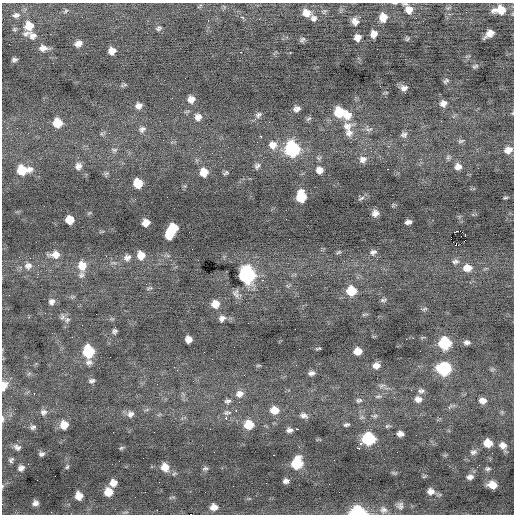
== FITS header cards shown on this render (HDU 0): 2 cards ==
NAXIS1  =                  512 / Axis length
NAXIS2  =                  512 / Axis length

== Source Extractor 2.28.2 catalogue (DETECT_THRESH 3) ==
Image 512 x 512 px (HDU 0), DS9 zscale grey, 1 PNG px = 1 image px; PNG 516 x 516 px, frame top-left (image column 1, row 512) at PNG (2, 3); no overlay
Background -0.0404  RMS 0.83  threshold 2.48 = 3 sigma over >= 5 px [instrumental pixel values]
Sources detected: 201; all 201 listed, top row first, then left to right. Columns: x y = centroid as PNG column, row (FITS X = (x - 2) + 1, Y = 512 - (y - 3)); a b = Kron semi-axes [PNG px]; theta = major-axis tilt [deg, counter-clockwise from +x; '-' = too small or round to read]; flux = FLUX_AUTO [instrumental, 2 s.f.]
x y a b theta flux
395 3 5 3 - 60
200 6 9 2 41 58
448 8 7 4 43 110
409 9 10 9 - 540
500 10 13 8 5 1000
66 12 6 5 - 120
306 13 10 8 -18 640
16 15 11 7 14 260
242 17 3 2 - 120
383 17 9 8 - 700
314 18 8 8 - 220
208 20 3 2 - 65
355 21 10 8 -71 310
29 26 10 10 - 870
159 28 9 6 30 130
14 29 7 5 20 90
26 33 12 6 13 220
374 34 6 6 - 440
489 34 9 6 36 510
33 37 11 8 -85 320
357 37 6 6 - 410
407 39 6 4 57 79
302 40 8 5 33 130
78 43 8 6 27 320
43 48 10 6 -1 360
112 51 6 6 - 430
241 52 3 2 - 170
14 60 5 4 - 130
475 66 9 5 25 110
446 81 7 4 38 110
124 85 10 4 18 94
404 88 7 6 - 250
172 98 3 2 - 54
191 99 7 7 - 410
443 103 8 7 - 330
139 106 8 7 - 310
297 109 7 5 25 240
339 112 9 9 - 1600
258 115 10 7 34 200
347 115 10 10 - 620
198 117 9 9 - 340
309 119 8 5 36 100
441 121 3 2 - 53
57 123 8 8 - 1200
347 126 16 11 17 560
142 129 10 8 33 230
369 129 13 5 8 190
349 133 10 10 - 360
404 135 8 8 - 190
261 136 3 3 - 260
461 141 9 5 12 120
273 145 11 10 - 530
292 149 9 9 - 7900
114 150 8 6 -2 140
508 150 9 7 20 460
371 151 2 2 - 130
448 157 7 6 - 120
363 159 10 9 - 320
78 166 9 8 - 280
257 166 9 6 42 170
458 167 8 8 - 340
387 169 2 2 - 180
23 170 12 8 3 1600
319 170 8 8 - 370
204 172 8 7 - 790
106 173 8 5 19 110
226 173 7 4 26 98
138 183 8 7 - 1200
301 196 9 7 -85 2000
361 198 10 5 25 130
505 198 6 3 1 71
375 213 6 6 - 300
69 220 7 7 - 790
408 222 6 4 14 190
146 223 7 6 - 430
173 228 8 7 - 1300
460 231 7 2 -7 93
169 235 7 7 - 950
465 235 3 2 - 93
289 239 2 2 - 120
453 242 2 2 - 42
458 245 2 2 - 9300
339 252 7 4 27 76
373 252 9 7 18 190
55 255 14 8 2 450
141 255 9 8 - 620
106 256 2 2 - 210
127 257 9 8 - 250
30 258 2 2 - 28
198 260 2 2 - 87
455 262 10 6 12 180
28 266 11 10 - 370
82 266 12 10 -81 700
467 268 10 8 5 620
81 275 9 7 70 190
246 275 10 9 - 13000
262 280 2 2 - 440
149 288 9 4 25 77
351 291 8 8 - 1600
236 293 12 8 -70 240
72 297 7 4 34 80
383 300 9 5 11 120
52 302 9 7 63 250
215 304 8 7 - 690
424 309 8 4 27 82
365 314 10 3 10 77
62 317 9 7 83 180
222 318 9 7 13 250
67 319 7 7 - 180
221 322 3 3 - 74
295 329 2 2 - 150
115 331 7 5 77 140
72 337 2 2 - 220
413 338 2 2 - 38
188 339 6 6 - 400
406 339 2 2 - 170
467 342 7 5 -2 190
444 343 8 8 - 3700
318 348 5 2 - 72
358 351 7 6 - 670
88 352 10 7 -84 3800
204 352 2 2 - 28
258 365 7 3 9 59
376 365 8 7 - 370
444 369 9 8 - 4900
492 369 7 4 19 82
177 370 2 2 - 120
311 373 7 5 8 200
92 381 7 5 17 140
157 384 2 2 - 55
4 386 10 6 72 560
382 386 11 5 18 160
421 391 8 7 - 160
34 393 3 2 - 270
239 394 10 8 14 370
378 396 10 5 5 150
418 399 9 7 -12 320
359 400 9 6 4 140
227 401 8 6 11 160
482 401 7 6 - 360
449 407 3 3 - 220
15 409 2 2 - 82
236 410 4 3 - 91
274 410 9 7 -1 740
43 412 9 8 - 230
228 413 11 6 -2 200
130 414 9 8 - 280
304 415 10 7 -13 240
375 416 7 5 21 120
226 418 3 2 - 360
3 419 8 4 -90 140
64 425 7 7 - 700
249 425 9 8 - 1300
346 425 7 4 12 120
387 426 8 4 11 100
33 427 8 6 25 150
210 429 2 2 - 29
297 429 3 2 - 170
289 430 7 5 7 200
400 434 6 5 - 270
368 439 9 8 - 5200
488 443 7 7 - 790
361 444 4 4 - 120
503 445 9 8 - 350
17 447 9 7 -22 210
121 448 6 4 17 78
358 448 4 2 - 400
214 452 2 2 - 98
473 452 9 7 21 180
492 453 2 2 - 25
41 454 6 5 - 140
274 455 3 2 - 57
11 460 7 6 - 130
334 460 2 2 - 23
119 461 2 2 - 27
297 463 9 8 - 2600
67 467 7 5 71 88
165 467 9 8 - 700
477 467 3 2 - 23
21 468 8 7 - 250
205 468 7 5 -5 120
488 469 8 5 -1 120
394 473 9 4 -17 89
55 476 2 2 - 80
470 477 8 6 16 250
286 481 6 5 - 210
159 482 2 2 - 32
113 483 7 6 - 480
266 483 2 2 - 55
492 485 8 6 -10 710
2 486 6 4 89 67
431 491 9 8 - 370
108 492 7 7 - 950
79 496 7 6 - 680
35 503 7 6 - 260
400 506 11 10 - 270
214 507 8 6 7 450
157 510 2 2 - 160
383 510 11 10 - 300
357 512 10 6 -1 6100
191 514 2 2 - 620
At the frame edge (FLAGS 8, measured only in part): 7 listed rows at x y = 395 3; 409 9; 4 386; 3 419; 2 486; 357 512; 191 514